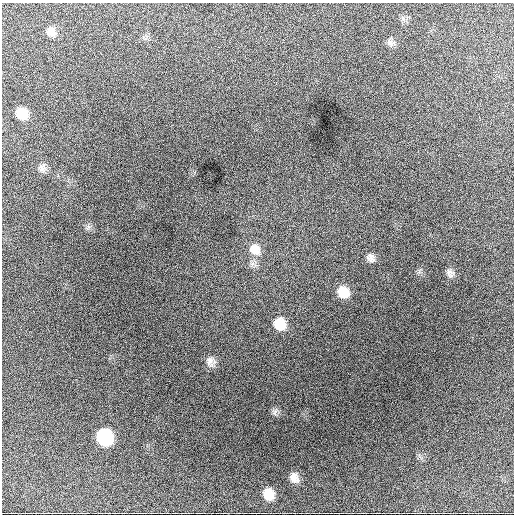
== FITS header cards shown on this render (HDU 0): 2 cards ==
NAXIS1  =                  512 / Axis length
NAXIS2  =                  512 / Axis length

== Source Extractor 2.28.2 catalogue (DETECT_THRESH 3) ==
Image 512 x 512 px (HDU 0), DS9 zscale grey, 1 PNG px = 1 image px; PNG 516 x 516 px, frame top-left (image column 1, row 512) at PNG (2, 3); no overlay
Background 1370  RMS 32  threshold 95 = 3 sigma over >= 5 px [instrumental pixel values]
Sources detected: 14; all 14 listed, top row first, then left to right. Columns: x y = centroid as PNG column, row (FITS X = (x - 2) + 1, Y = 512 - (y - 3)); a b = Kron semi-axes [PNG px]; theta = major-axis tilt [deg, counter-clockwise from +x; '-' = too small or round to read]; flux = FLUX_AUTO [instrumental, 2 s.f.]
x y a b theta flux
51 31 12 10 -42 14000
390 43 11 8 -61 8500
22 113 12 11 - 36000
42 168 11 9 86 10000
255 249 17 14 -42 28000
370 258 12 9 -51 11000
450 273 12 8 -54 9200
343 292 12 11 - 33000
280 324 13 12 - 39000
210 362 14 10 -86 13000
275 412 10 3 50 3800
104 437 13 12 - 140000
294 478 13 10 -52 16000
268 494 13 11 -60 28000